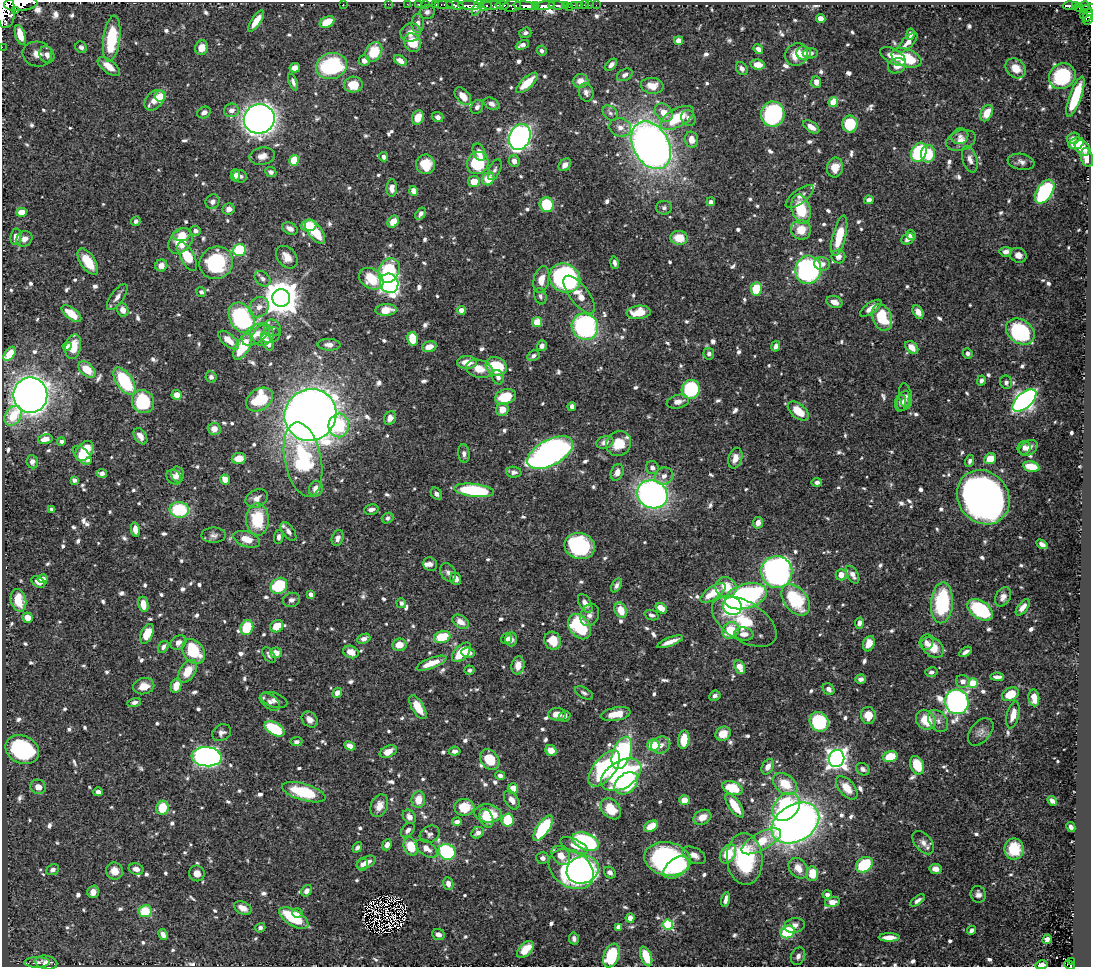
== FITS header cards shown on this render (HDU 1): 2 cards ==
NAXIS1  =                 1089
NAXIS2  =                  965

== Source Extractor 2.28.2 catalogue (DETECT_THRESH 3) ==
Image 1089 x 965 px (HDU 1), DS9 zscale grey, 1 PNG px = 1 image px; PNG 1093 x 969 px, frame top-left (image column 1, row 965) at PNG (2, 2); each listed source drawn as its Kron ellipse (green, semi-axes under 4 px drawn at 4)
Background 0.627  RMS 0.0094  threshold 0.0281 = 3 sigma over >= 5 px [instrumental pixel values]
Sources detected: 914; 4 with non-positive FLUX_AUTO (blend fragments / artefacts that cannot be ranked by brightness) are neither listed nor drawn; of the other 910, the 500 brightest by FLUX_AUTO listed and drawn (410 fainter detections omitted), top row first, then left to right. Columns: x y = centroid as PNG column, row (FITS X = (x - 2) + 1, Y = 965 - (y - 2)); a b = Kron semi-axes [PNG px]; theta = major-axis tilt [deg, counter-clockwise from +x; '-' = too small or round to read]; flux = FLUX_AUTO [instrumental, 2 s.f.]
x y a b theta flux
21 4 16 7 4 1600
343 4 2 2 - 17
388 4 2 2 - 5.3
407 4 2 2 - 7.8
419 4 3 3 - 27
425 4 2 2 - 10
444 4 9 3 0 73
436 5 4 3 - 13
455 5 9 3 -11 520
469 5 11 3 -3 1100
492 5 9 4 1 370
502 5 6 3 -7 170
536 5 4 2 - 110
544 5 10 4 7 550
557 5 8 3 -4 150
565 5 3 2 - 65
574 5 4 3 - 39
579 5 2 2 - 5.7
584 5 2 2 - 6.9
589 5 2 2 - 4.6
596 5 2 2 - 6.9
1085 5 5 3 - 30
485 6 7 4 6 130
512 6 9 5 10 350
525 6 12 4 -4 1600
1070 6 7 3 2 130
1075 6 4 3 - 110
569 7 2 2 - 53
477 8 9 3 65 67
1079 8 5 3 - 85
1088 9 8 3 15 160
5 10 18 9 -88 3700
15 10 3 2 - 5200
427 12 8 7 - 2.1
1083 14 3 2 - 21
1088 15 7 3 69 150
821 18 5 4 - 5.6
1088 20 5 3 - 74
256 21 12 4 56 9.7
327 22 8 5 28 16
418 24 9 6 -88 3.4
410 33 10 9 - 5.6
525 33 6 5 - 2.1
910 34 6 3 78 2.8
20 35 10 5 -73 8
112 39 23 8 82 36
678 40 4 4 - 4.2
413 43 9 8 - 15
907 43 13 5 45 5.2
522 45 7 4 24 3
2 47 2 2 - 4.4
81 47 6 5 - 2.9
202 48 7 6 - 8.3
758 49 5 4 - 3.3
542 51 5 5 - 2
374 52 10 8 63 19
804 53 7 7 - 2.5
810 53 7 5 2 2.7
37 54 15 12 -13 9.7
797 54 12 11 - 11
47 55 9 7 -61 5
893 56 14 7 -29 9
906 58 16 8 -18 27
364 60 5 5 - 4.8
400 61 7 4 -30 4
758 64 7 5 -8 7.5
611 65 7 4 46 3.3
109 66 13 6 -38 7.7
331 66 16 13 17 73
897 66 9 7 24 6.2
295 68 5 5 - 4.3
1016 68 11 9 -43 9.9
742 69 7 5 -56 2.8
625 75 8 5 29 2.6
1062 76 14 12 39 42
581 81 8 7 - 6.6
293 82 9 4 -69 2.4
816 82 6 5 - 4.3
527 83 14 5 42 15
353 85 9 8 - 13
652 86 11 8 -8 9.1
586 92 9 7 -74 2.8
160 96 6 5 - 18
463 96 10 6 -50 7.7
1075 97 21 6 70 27
154 100 12 8 48 7.2
833 102 5 4 - 13
492 104 8 5 -27 2.7
477 107 7 6 - 2.3
231 110 7 7 - 4.2
204 112 7 5 27 3.1
664 112 10 7 -50 8
610 113 9 6 -44 2.2
987 113 8 5 63 12
773 114 12 12 - 81
418 117 7 5 68 11
438 117 6 5 - 2.7
677 118 19 9 30 27
688 118 8 7 - 3
259 119 15 14 - 450
850 124 8 7 - 30
620 127 11 9 -16 4.9
811 127 9 5 -34 5.8
960 136 8 7 - 3
520 137 13 10 69 270
1073 138 7 5 18 2.5
692 140 8 6 -76 7
961 141 15 10 19 6
1076 143 8 5 17 11
651 145 25 18 -61 460
1082 148 9 6 -43 8.7
479 152 9 6 -67 4.8
919 152 10 7 65 55
928 154 8 7 - 20
262 156 13 8 11 4.9
383 157 5 4 - 2.6
1087 158 9 6 -75 5.8
970 159 13 7 -73 4.4
294 160 5 5 - 18
514 161 6 5 - 4.2
1021 162 13 8 -10 3.3
478 163 11 10 - 37
425 164 10 9 - 16
565 165 7 5 47 3.9
835 167 10 8 76 9.4
495 170 11 5 66 2.1
271 172 5 4 - 2.5
235 175 6 4 90 2.4
240 176 7 6 - 1.9
488 179 7 5 50 15
474 181 6 5 - 8.7
392 188 9 5 87 4.7
414 191 5 4 - 5.4
1045 192 13 7 57 83
800 197 17 7 37 3.7
869 200 5 4 - 3.1
212 202 7 6 - 2.5
711 202 4 4 - 2.1
547 205 7 7 - 31
664 208 8 7 - 1.9
229 209 6 5 - 3
801 209 15 9 -75 27
22 212 5 4 - 8.9
421 214 6 4 55 2.3
136 221 5 4 - 2.1
393 222 6 5 - 8.6
308 225 8 6 3 18
290 228 8 5 -25 3.5
801 230 10 10 - 12
196 231 5 5 - 2.3
315 232 14 6 -52 22
182 235 9 6 15 6.7
911 235 5 4 - 4
839 236 21 6 76 23
16 237 8 5 81 4.7
679 238 8 7 - 13
24 239 8 7 - 4
908 239 7 5 32 3.6
180 241 14 10 49 15
239 250 6 5 - 42
1006 252 6 5 - 3.2
1018 255 8 7 - 4.5
187 256 16 7 -62 22
287 257 12 9 -49 6.8
838 257 7 6 - 4.6
88 262 15 7 -56 15
216 263 17 16 - 49
615 263 6 4 -80 2.3
822 264 8 6 -12 4
161 265 6 6 - 5.6
389 270 13 10 63 37
808 270 14 13 - 140
565 278 16 14 -30 170
263 279 9 6 -43 2.7
371 279 13 9 -31 24
541 280 13 7 78 7.9
389 283 10 9 - 230
756 289 6 5 - 23
201 292 5 4 - 1.9
579 295 23 9 -52 10
540 296 8 6 -72 1.9
117 297 15 6 54 3.7
281 298 9 9 - 1600
834 302 8 5 -19 4.6
259 307 11 9 55 5.2
871 308 12 5 34 5.4
123 310 7 5 -69 5
386 310 10 6 3 12
461 310 4 4 - 9.2
639 312 12 6 6 13
918 312 7 5 -61 4.1
71 314 11 5 -38 13
882 317 14 9 -68 26
241 318 16 11 -60 98
537 322 5 5 - 11
585 327 14 13 - 110
272 328 9 8 - 3.3
1020 331 15 12 -35 64
256 334 15 8 35 6.6
263 335 11 9 47 7.6
271 335 10 7 19 2.2
413 339 7 5 -82 18
229 340 12 6 -41 8.5
268 342 8 5 -63 7.2
329 345 11 6 -3 3.4
67 346 4 4 - 2.2
542 346 5 4 - 3.5
776 346 5 4 - 2.5
73 347 12 7 79 10
243 347 14 7 62 30
429 347 7 5 17 7.9
912 347 7 5 -45 6.2
968 353 5 5 - 1.9
10 354 8 5 52 10
709 354 6 5 - 2.4
533 356 6 5 - 2.5
467 362 10 6 -1 9.1
496 367 11 9 -28 34
87 369 10 6 -42 13
479 369 14 9 -13 9.3
211 377 6 5 - 2.1
498 377 7 5 -70 2.9
124 381 15 8 -56 50
981 381 5 4 - 2.5
1006 382 7 6 - 1.9
691 389 9 9 - 52
30 395 17 17 - 570
177 395 5 5 - 6.3
906 396 13 6 -81 2.1
505 397 11 7 16 21
259 400 14 10 32 39
1024 400 14 7 41 290
143 401 12 11 - 43
903 401 10 6 73 2.6
678 402 11 6 13 4.5
901 403 8 5 82 2
572 406 4 4 - 2.9
502 410 6 6 - 8
798 411 12 7 -39 14
310 415 26 25 - 970
13 416 11 7 56 15
390 418 7 5 65 3.8
339 425 12 10 82 33
214 429 6 6 - 6.2
140 436 9 5 -56 4.2
45 439 7 5 14 4.9
61 441 4 4 - 2.1
605 442 8 6 17 4.7
619 444 13 12 - 14
1024 448 7 6 - 2.2
1029 448 10 7 34 4.3
84 451 11 7 55 18
464 453 9 5 -83 2.5
550 453 25 13 28 280
82 455 11 6 -46 15
239 458 7 5 8 8.8
735 458 10 6 73 6
990 459 6 5 - 10
303 460 37 18 -79 67
970 461 6 4 75 1.9
32 462 6 6 - 3.1
1031 467 8 5 -13 18
652 468 6 6 - 3.4
514 472 8 5 -4 2.1
617 472 8 6 68 5
102 473 5 4 - 3.1
178 474 8 6 -78 4
664 476 9 8 - 4.1
174 477 8 6 -48 3
225 479 5 5 - 8.6
74 480 4 3 - 3.2
817 482 5 4 - 2.4
316 489 8 6 75 6.4
474 490 20 6 -7 56
436 494 6 5 - 2.4
652 494 15 13 -25 240
983 497 28 25 -52 510
257 498 11 8 28 5.2
52 509 4 3 - 2
371 509 7 5 13 3.1
179 510 10 8 -3 40
388 518 6 5 - 1.9
257 520 16 11 -89 29
758 523 6 5 - 4.3
135 530 7 4 -78 5.5
288 531 11 6 -54 2.6
214 535 12 7 0 2.8
279 537 7 4 85 2.2
338 538 8 5 74 3.2
247 539 14 7 -19 9.2
1042 544 6 4 -32 3
580 546 15 13 -14 74
430 564 7 6 - 2.2
448 572 9 7 -56 2.5
777 572 16 15 - 280
841 575 6 5 - 6.3
852 575 10 5 -59 3.6
43 579 5 4 - 5.2
456 579 6 5 - 3.8
38 582 7 5 -33 5
616 585 7 4 61 2.3
279 586 9 7 42 34
726 587 11 10 - 15
713 593 14 6 34 15
311 594 4 4 - 4.9
746 596 22 12 16 160
1003 597 10 7 59 3.9
18 600 11 7 -77 16
291 600 9 7 15 2.8
796 600 18 11 -52 42
401 603 5 5 - 2.1
585 603 10 6 -61 4.4
942 603 20 11 85 54
143 604 8 5 -81 8.8
732 606 9 9 - 150
1023 607 9 5 52 4.8
661 608 6 4 -39 6.9
621 610 8 5 -66 11
980 610 14 9 -33 59
590 615 11 9 65 4
651 615 7 5 -20 2.1
28 618 5 5 - 6.6
744 621 36 19 -32 28
460 622 9 6 -34 6.4
859 623 6 4 79 2.8
277 626 7 6 - 11
579 626 14 10 -54 54
247 628 8 6 68 25
730 630 9 8 - 19
147 634 10 6 65 15
744 634 9 6 -9 5.3
442 637 8 6 18 21
364 639 7 4 22 3.3
507 639 6 5 - 2.9
511 639 7 5 -89 3.1
553 641 9 8 - 13
178 642 8 6 37 4.4
670 642 14 4 21 6.2
926 642 8 7 - 2.6
869 644 8 5 70 7.4
399 645 7 6 - 7.8
163 647 6 4 58 2.1
933 647 12 9 -40 12
193 651 14 10 -53 34
351 652 8 6 -20 7.6
461 652 12 6 46 21
965 652 7 3 33 2.8
276 653 6 5 - 7.5
468 653 7 5 -5 4.3
269 655 8 5 -53 2.1
431 663 16 5 21 11
518 665 9 6 79 6.9
740 667 7 5 -66 9.7
469 670 5 4 - 1.9
188 671 12 7 58 13
931 672 6 5 - 1.9
997 677 6 4 -2 2.9
861 679 5 4 - 2.5
963 681 7 6 - 4
973 683 5 4 - 32
144 686 10 8 11 6.9
176 686 7 5 77 9.2
829 689 6 5 - 3
337 693 5 4 - 3.6
584 693 10 5 -28 1.9
1010 694 9 6 28 13
715 696 6 5 - 2.1
1034 698 8 5 -83 7.5
274 700 14 7 -18 3.9
134 702 7 4 13 2.2
270 702 11 6 -36 3
957 702 12 12 - 250
418 707 13 6 -59 15
557 714 9 6 -2 7.8
616 714 15 6 10 11
868 715 8 7 - 8.7
1013 715 14 6 76 7.2
564 716 6 5 - 2
310 719 9 7 -44 3.8
926 720 11 9 -44 17
938 721 12 9 -52 4.1
819 722 10 9 - 55
275 729 11 6 -29 36
981 732 16 10 50 4.5
221 733 10 8 31 2.8
723 734 8 6 31 8.8
684 740 9 5 83 14
296 742 6 4 6 2.1
653 745 6 6 - 26
661 745 10 8 23 4.2
350 746 6 4 -27 5.3
22 750 17 13 -26 79
551 750 6 5 - 8.5
455 751 6 4 7 2.2
388 752 9 5 25 7.6
622 753 17 9 70 87
207 757 15 9 -5 300
890 757 7 5 16 19
837 758 9 7 71 420
490 759 11 8 -49 18
917 765 9 6 -68 15
768 767 8 5 62 5
604 768 21 10 52 89
863 769 7 5 -32 2.4
500 775 5 4 - 2.3
621 775 22 13 32 140
626 783 13 9 40 35
785 784 13 9 -36 16
38 787 8 7 - 5.9
513 788 5 5 - 8.5
732 788 10 6 -19 23
847 788 14 7 -49 10
98 792 4 4 - 2.3
304 792 22 8 -16 34
418 800 8 6 84 11
512 800 10 6 -58 4.7
684 800 5 5 - 8.3
1052 801 5 4 - 2.8
379 806 12 8 66 6.1
735 806 13 6 -56 15
464 807 10 8 2 16
786 807 15 12 48 82
162 808 7 6 - 18
611 809 12 8 -47 16
488 813 13 9 -6 21
409 817 7 6 - 3.5
702 817 9 7 27 6.8
486 818 10 6 -66 8.9
508 820 6 6 - 22
457 822 5 4 - 3.9
795 823 25 18 32 510
651 826 7 5 28 11
1071 827 5 4 - 2.4
543 828 15 6 56 55
408 830 8 5 47 2.9
478 833 6 5 - 3.5
430 834 10 8 29 2.6
586 841 14 8 -23 81
761 841 22 8 29 14
923 843 13 8 -50 4.4
387 845 6 4 68 4.1
411 846 9 7 -68 19
574 846 15 6 -25 5.4
357 847 6 4 55 1.9
426 848 12 7 -36 6.1
1014 849 10 9 - 19
447 852 9 7 -27 71
728 854 10 7 57 20
694 855 12 7 -27 4.6
561 856 11 8 -49 7.3
542 858 6 5 - 2.3
668 859 23 16 -10 130
745 859 26 17 -85 56
366 862 10 5 28 5.6
362 864 6 5 - 2.8
864 865 9 7 40 37
676 867 14 9 37 25
798 868 11 8 -53 7.1
136 869 7 5 -17 3.6
571 869 24 18 -34 170
935 869 6 5 - 4.1
52 870 7 5 24 2
583 870 16 13 21 89
115 871 9 8 - 7.1
197 873 8 7 - 5
610 873 6 5 - 2.7
812 874 7 6 - 12
448 884 6 5 - 4
307 891 6 5 - 3.8
93 892 6 5 - 4.3
978 894 8 7 - 3
827 895 4 4 - 2.7
725 900 8 3 77 2.9
918 900 8 4 37 2.2
832 902 7 5 14 6
243 908 9 6 -25 5
145 911 6 6 - 18
297 913 5 4 - 4
294 918 16 7 -31 30
630 918 4 4 - 4.5
668 925 5 5 - 55
795 925 10 7 12 3.5
619 927 4 4 - 6.8
260 928 5 4 - 2
971 930 4 3 - 2.1
788 932 7 6 - 42
438 934 6 5 - 3.7
163 935 6 4 -63 3.1
889 937 10 4 0 6.7
574 939 6 5 - 2.2
1047 939 5 4 - 3.6
525 949 10 6 46 14
612 955 12 7 68 37
646 956 10 5 -69 17
798 956 9 7 69 3
1072 961 2 2 - 2.5
37 962 12 5 0 2.3
46 962 11 6 -11 4.1
1041 965 6 3 10 3.5
1070 965 5 3 - 15
At the frame edge (FLAGS 8, measured only in part): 8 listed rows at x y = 21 4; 1088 9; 5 10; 1088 15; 1088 20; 2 47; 1041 965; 1070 965
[410 fainter detections neither listed nor drawn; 4 non-positive-flux detections neither listed nor drawn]